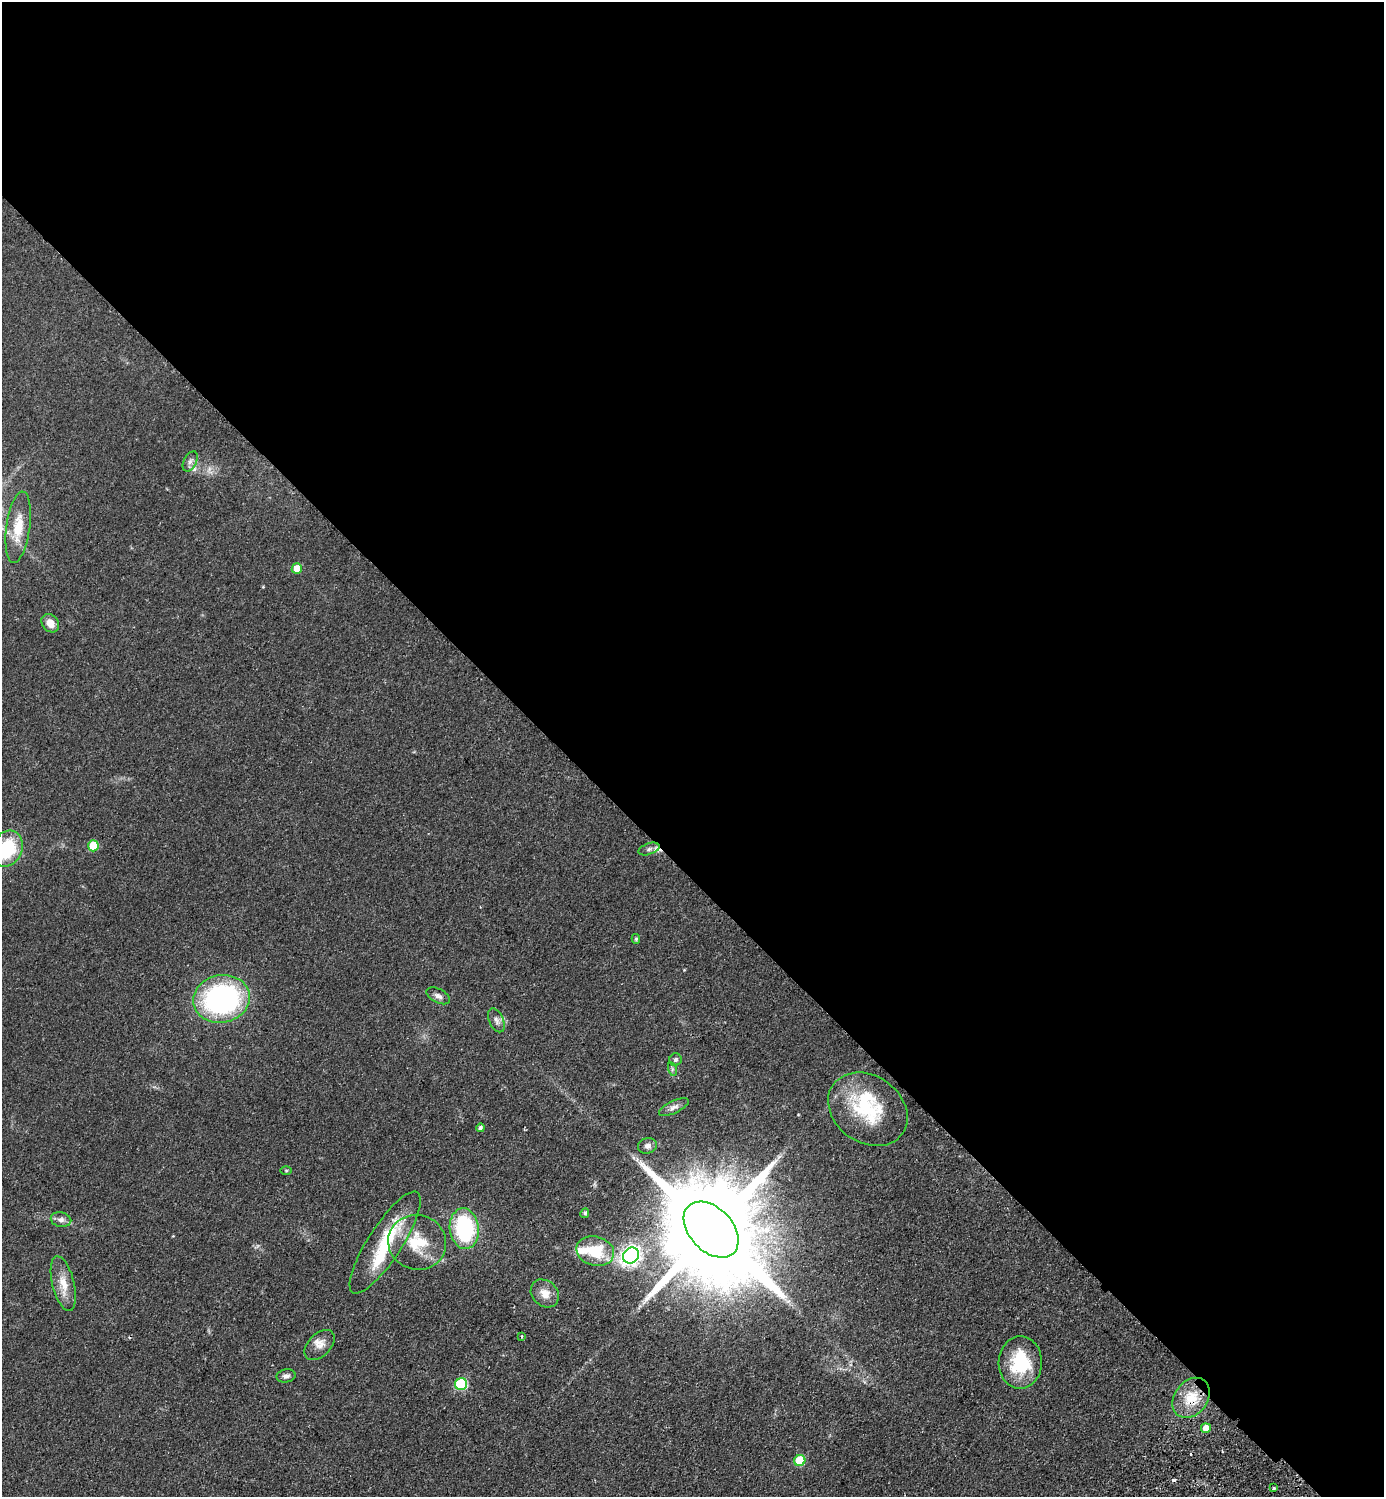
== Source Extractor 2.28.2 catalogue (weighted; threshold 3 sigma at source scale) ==
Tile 3 of 4 x 4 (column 3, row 1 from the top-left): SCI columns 3106-4487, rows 4528-6022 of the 6070 x 6064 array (HDU 1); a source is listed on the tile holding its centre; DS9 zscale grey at full resolution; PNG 1386 x 1499 px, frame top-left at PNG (2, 2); each listed source drawn as its Kron ellipse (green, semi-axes under 4 px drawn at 4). Shown black and unused: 59% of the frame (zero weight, under 2 of 3 exposures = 3% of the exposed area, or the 3 px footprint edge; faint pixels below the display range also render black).
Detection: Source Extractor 2.28.2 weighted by HDU 2 'WHT'; one run over the whole footprint, this tile lists its part. Background 0.0826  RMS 0.0081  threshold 0.0362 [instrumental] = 3 sigma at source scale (4.5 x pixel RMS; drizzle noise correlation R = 1.50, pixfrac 1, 0.05/0.05 arcsec/px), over >= 5 px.
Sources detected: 45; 1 too faint to see at this stretch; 1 inside a brighter object's white glare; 4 cosmic-ray / hot-pixel residue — neither listed nor drawn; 2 inside a brighter listed object's ellipse — not listed separately; the other 37 listed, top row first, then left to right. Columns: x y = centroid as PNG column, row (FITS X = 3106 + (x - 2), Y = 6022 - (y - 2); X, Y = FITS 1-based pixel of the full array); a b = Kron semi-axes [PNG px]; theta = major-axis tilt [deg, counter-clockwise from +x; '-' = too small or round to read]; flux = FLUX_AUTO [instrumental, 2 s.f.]
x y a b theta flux
190 461 11 6 63 2.9
18 527 36 12 82 18
297 569 5 5 - 14
50 623 10 8 -51 7.2
93 846 5 5 - 25
7 849 19 15 65 42
649 849 11 5 19 2.6
636 939 5 4 - 1.1
438 996 13 7 -26 3.4
221 999 28 23 11 150
496 1020 13 7 -65 3.7
675 1060 6 6 - 2.2
672 1069 7 4 -73 1.5
674 1107 16 6 25 3.9
868 1109 43 33 -36 55
480 1128 4 4 - 1.8
647 1146 10 7 16 3.1
286 1170 6 4 -1 0.87
585 1213 5 4 - 1.6
61 1220 10 7 -11 3.5
464 1229 20 14 -83 67
711 1230 32 22 -47 25000
417 1242 29 27 -19 32
385 1243 60 17 57 47
595 1251 19 14 -15 30
631 1255 8 7 - 320
63 1284 28 11 -76 13
545 1293 15 12 -44 8.4
522 1336 3 3 - 1
320 1345 18 11 45 7.3
1020 1362 26 21 87 41
286 1376 9 6 12 2.6
461 1384 6 6 - 69
1191 1398 22 16 53 20
1206 1428 5 5 - 8.8
800 1460 5 5 - 33
1274 1488 3 3 - 0.93
Overlapping masked pixels (flux is a lower limit): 1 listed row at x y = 1191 1398
Isophote crosses this tile's border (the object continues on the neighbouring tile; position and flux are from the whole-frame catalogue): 1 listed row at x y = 7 849